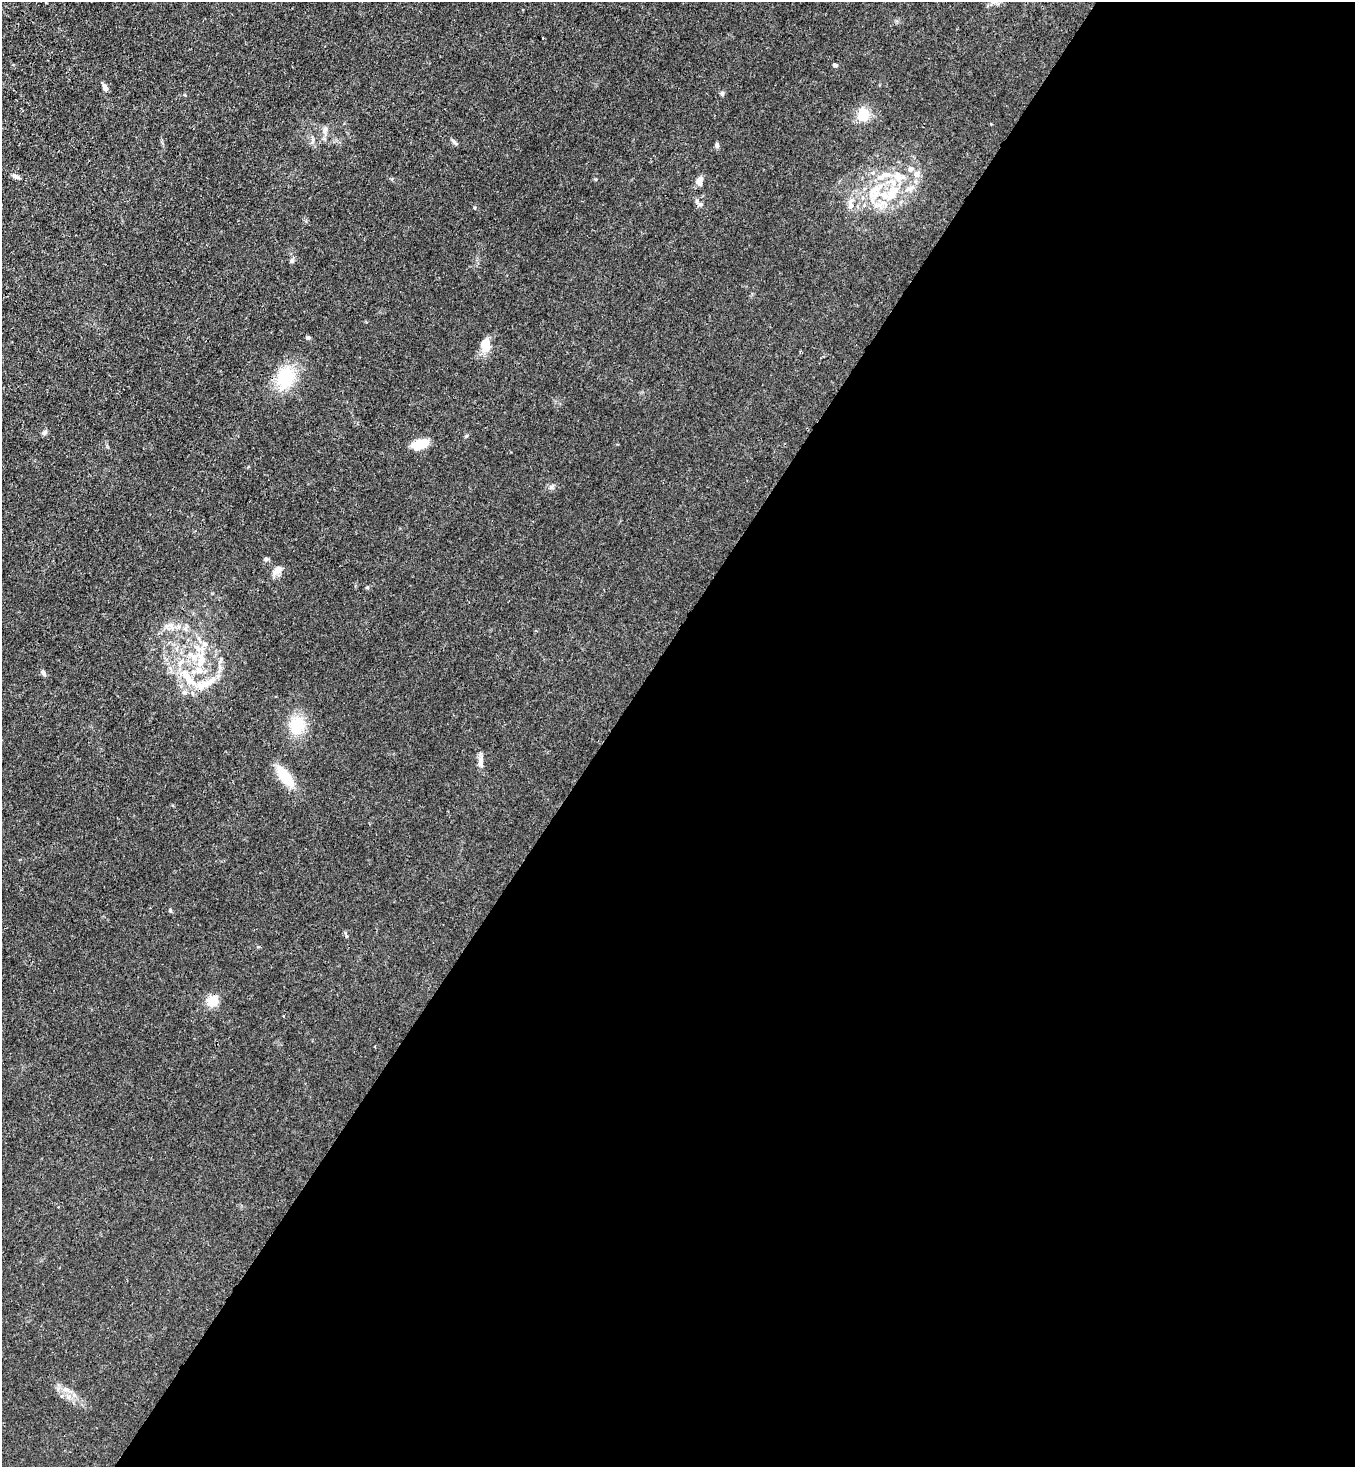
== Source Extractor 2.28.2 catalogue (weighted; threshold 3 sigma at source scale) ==
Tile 12 of 4 x 4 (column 4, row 3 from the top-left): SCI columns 4287-5639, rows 1525-2989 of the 6004 x 5981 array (HDU 1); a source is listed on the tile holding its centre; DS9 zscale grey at full resolution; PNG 1357 x 1469 px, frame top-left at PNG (2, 2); no overlay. Shown black and unused: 55% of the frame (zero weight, under 3 of 4 exposures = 7% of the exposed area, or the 3 px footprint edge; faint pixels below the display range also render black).
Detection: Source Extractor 2.28.2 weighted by HDU 2 'WHT'; one run over the whole footprint, this tile lists its part. Background 0.0199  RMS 0.0026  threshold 0.0119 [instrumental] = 3 sigma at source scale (4.5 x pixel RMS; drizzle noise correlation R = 1.50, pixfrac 1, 0.05/0.05 arcsec/px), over >= 5 px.
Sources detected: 47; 9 inside a brighter listed object's ellipse — not listed separately; the other 38 listed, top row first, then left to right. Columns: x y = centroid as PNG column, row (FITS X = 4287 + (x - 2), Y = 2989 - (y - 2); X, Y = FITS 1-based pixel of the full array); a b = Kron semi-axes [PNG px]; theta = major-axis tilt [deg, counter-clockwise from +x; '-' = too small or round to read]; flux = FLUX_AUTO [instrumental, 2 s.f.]
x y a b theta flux
993 2 7 6 - 0.91
835 65 5 4 - 0.5
105 88 9 5 -67 0.9
722 93 6 5 - 0.49
863 115 9 8 - 7.2
324 130 8 5 89 0.72
454 142 9 4 -37 0.51
717 145 7 6 - 0.53
917 174 10 9 - 1.5
885 175 18 7 17 2.5
16 176 9 5 -26 0.9
699 181 10 7 87 1.7
875 189 15 8 32 2.7
893 193 31 15 55 9.3
697 201 7 4 -72 0.5
701 204 6 4 18 0.42
850 206 12 8 -80 1.6
292 261 8 4 82 0.51
308 337 5 5 - 0.38
486 344 17 10 85 4
285 378 20 16 80 13
44 432 8 6 46 0.64
421 444 19 9 14 4.8
266 559 7 5 -21 0.45
277 570 14 7 43 1.8
167 626 9 4 9 0.81
185 628 7 6 - 0.75
201 659 27 13 -88 6.8
220 667 9 6 -88 0.99
43 673 8 5 -63 0.71
188 678 39 10 -49 6.9
213 680 9 7 22 1.5
297 725 20 15 68 7.9
480 761 14 6 87 1.5
285 776 23 9 -53 8.9
170 910 5 4 - 0.3
212 1001 13 12 - 3.5
66 1390 10 5 0 0.93
Isophote crosses this tile's border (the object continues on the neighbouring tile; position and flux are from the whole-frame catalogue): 1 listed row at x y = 993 2
Unlisted compact peaks at least as high as the median listed source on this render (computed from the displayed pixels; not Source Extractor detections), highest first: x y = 551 487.